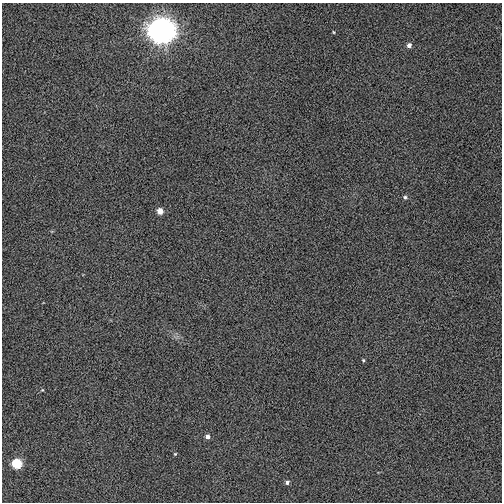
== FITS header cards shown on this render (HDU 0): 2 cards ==
NAXIS1  =                  500
NAXIS2  =                  500

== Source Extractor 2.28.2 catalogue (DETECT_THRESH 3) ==
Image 500 x 500 px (HDU 0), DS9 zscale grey, 1 PNG px = 1 image px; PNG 504 x 504 px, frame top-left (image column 1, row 500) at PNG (2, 3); no overlay
Background 2.49e-04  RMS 0.014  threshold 0.0434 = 3 sigma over >= 5 px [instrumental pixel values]
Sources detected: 11; all 11 listed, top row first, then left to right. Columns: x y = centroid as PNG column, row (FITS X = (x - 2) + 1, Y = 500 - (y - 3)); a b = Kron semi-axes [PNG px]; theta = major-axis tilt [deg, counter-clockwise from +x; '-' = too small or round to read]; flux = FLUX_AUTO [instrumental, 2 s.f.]
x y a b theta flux
160 30 9 8 - 1800
334 32 4 3 - 0.82
409 45 5 5 - 4
405 197 6 5 - 1.9
160 211 5 5 - 10
363 360 5 3 - 1.1
42 390 5 4 - 0.97
207 437 5 4 - 4.5
175 454 4 3 - 0.91
16 463 6 6 - 42
287 482 5 4 - 2.6